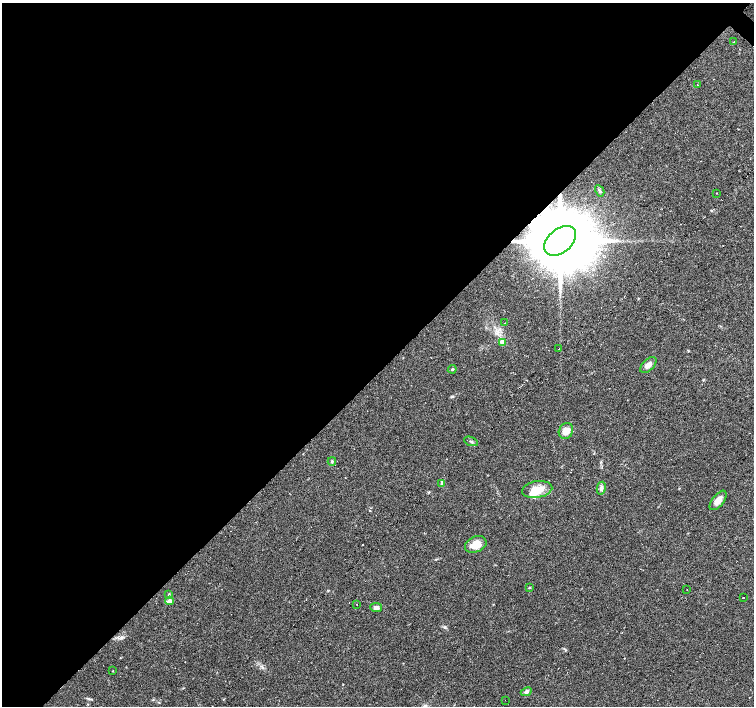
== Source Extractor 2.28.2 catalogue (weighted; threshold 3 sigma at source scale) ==
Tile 5 of 4 x 4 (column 1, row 2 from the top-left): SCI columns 1-1504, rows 2978-4385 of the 6017 x 6019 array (HDU 1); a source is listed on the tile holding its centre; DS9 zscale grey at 2 x 2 block average (1 PNG px = mean of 2 x 2 image px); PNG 756 x 708 px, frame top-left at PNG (2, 3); each listed source drawn as its Kron ellipse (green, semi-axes under 4 px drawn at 4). Shown black and unused: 53% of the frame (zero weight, under 2 of 3 exposures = <1% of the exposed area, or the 3 px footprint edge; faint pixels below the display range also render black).
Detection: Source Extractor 2.28.2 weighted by HDU 2 'WHT'; one run over the whole footprint, this tile lists its part. Background 0.0781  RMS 0.006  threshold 0.027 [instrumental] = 3 sigma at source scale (4.5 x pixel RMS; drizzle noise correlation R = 1.50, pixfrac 1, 0.0396/0.0396 arcsec/px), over >= 5 px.
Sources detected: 37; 8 cosmic-ray / hot-pixel residue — neither listed nor drawn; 1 inside a brighter listed object's ellipse — not listed separately; the other 28 listed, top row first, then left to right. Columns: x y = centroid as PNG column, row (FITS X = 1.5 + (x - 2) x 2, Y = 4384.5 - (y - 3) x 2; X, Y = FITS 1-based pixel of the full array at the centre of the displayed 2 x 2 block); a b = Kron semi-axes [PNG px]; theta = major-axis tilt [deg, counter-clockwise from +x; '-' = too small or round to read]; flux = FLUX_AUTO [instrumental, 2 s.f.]
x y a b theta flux
734 42 3 2 - 0.92
697 85 2 2 - 1.4
600 191 6 3 -61 2.2
717 193 2 2 - 0.49
560 241 18 11 41 25000
505 323 2 2 - 0.68
502 342 4 3 - 10
559 349 2 2 - 2.1
648 365 10 5 45 7.5
452 369 4 3 - 1.5
566 431 8 7 - 13
471 441 7 2 -22 2.1
332 461 4 3 - 1.6
441 484 3 2 - 1.3
601 488 6 4 79 4.2
537 489 15 8 9 19
718 500 12 5 51 13
476 544 11 7 22 17
529 588 3 2 - 0.9
687 590 2 2 - 0.89
169 595 3 3 - 1.1
743 598 2 2 - 2.5
170 601 4 3 - 7.7
357 604 2 2 - 1.6
376 608 6 4 -8 4.8
113 671 2 2 - 0.59
526 692 6 4 27 3.6
505 700 2 2 - 0.37
Overlapping masked pixels (flux is a lower limit): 1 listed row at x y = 560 241
Diffuse or blended objects may show on this block-average render without a row.